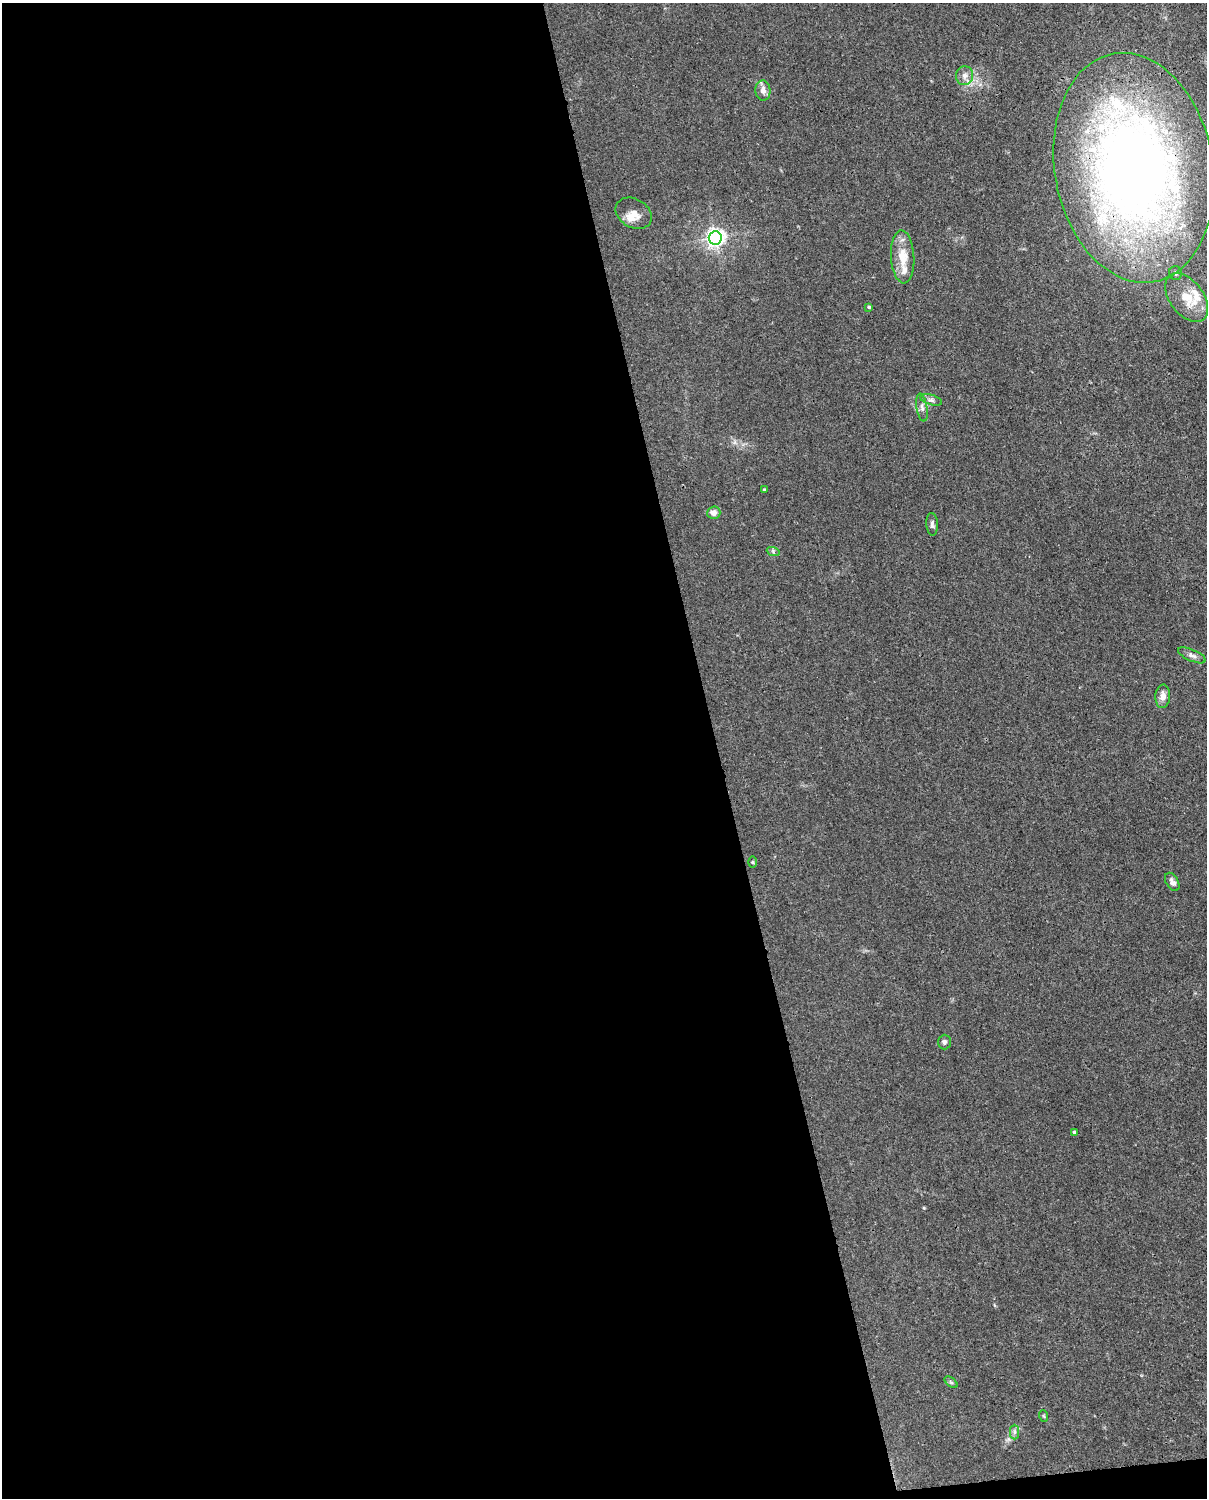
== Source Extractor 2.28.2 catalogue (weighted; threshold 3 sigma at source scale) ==
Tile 9 of 4 x 3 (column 1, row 3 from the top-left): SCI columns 92-1296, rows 265-1760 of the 5001 x 4906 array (HDU 1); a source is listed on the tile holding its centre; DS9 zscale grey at full resolution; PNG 1209 x 1500 px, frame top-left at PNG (2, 3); each listed source drawn as its Kron ellipse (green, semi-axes under 4 px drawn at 4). Shown black and unused: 60% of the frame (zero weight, under 3 of 4 exposures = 7% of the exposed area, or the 3 px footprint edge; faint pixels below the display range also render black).
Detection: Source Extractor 2.28.2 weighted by HDU 2 'WHT'; one run over the whole footprint, this tile lists its part. Background 0.0269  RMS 0.0028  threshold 0.0128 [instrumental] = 3 sigma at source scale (4.5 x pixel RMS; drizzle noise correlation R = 1.50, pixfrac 1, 0.05/0.05 arcsec/px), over >= 5 px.
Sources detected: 28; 4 inside a brighter listed object's ellipse — not listed separately; the other 24 listed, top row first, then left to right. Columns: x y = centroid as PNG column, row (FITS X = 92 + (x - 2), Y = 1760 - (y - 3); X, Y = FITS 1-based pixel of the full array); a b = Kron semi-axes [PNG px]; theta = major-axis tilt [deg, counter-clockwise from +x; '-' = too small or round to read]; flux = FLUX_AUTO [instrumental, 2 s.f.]
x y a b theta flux
965 76 9 8 - 1.6
763 91 10 7 -87 1.7
1134 168 116 79 -80 280
634 213 19 14 -30 3
715 238 6 6 - 130
903 257 26 11 -87 5.6
1175 273 7 6 - 0.77
1187 298 28 17 -53 7.2
869 307 4 4 - 0.38
931 400 11 5 -16 0.82
922 407 14 5 -81 1.1
764 490 4 3 - 0.29
714 513 6 6 - 1.7
932 524 11 5 -86 0.83
773 551 6 4 -20 0.49
1192 655 15 5 -23 1.2
1163 696 12 7 86 1.7
753 862 6 4 -89 0.31
1172 882 10 6 -60 1
944 1042 7 6 - 0.66
1074 1132 4 3 - 0.77
951 1382 7 4 -37 0.46
1044 1416 6 3 -71 0.29
1015 1432 7 4 -90 0.69
Overlapping masked pixels (flux is a lower limit): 1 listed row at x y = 1134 168